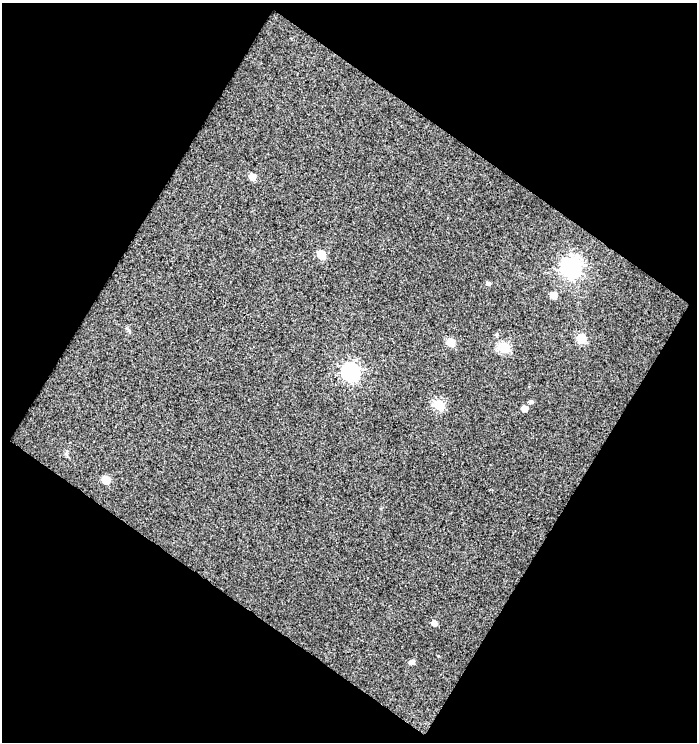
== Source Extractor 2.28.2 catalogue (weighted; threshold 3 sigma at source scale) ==
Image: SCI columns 27-721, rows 1-740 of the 747 x 740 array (HDU 1 of 3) = the unmasked area's bounding box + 8 px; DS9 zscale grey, full resolution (1 PNG px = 1 image px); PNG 699 x 744 px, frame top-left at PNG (2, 3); no overlay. Shown black and unused: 50% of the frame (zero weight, under 3 of 4 exposures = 2% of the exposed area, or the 3 px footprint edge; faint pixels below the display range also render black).
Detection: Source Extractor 2.28.2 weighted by HDU 2 'WHT'. Background 0.0386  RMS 0.017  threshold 0.0772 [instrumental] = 3 sigma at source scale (4.5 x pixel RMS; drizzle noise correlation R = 1.50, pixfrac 1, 0.0396/0.0396 arcsec/px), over >= 5 px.
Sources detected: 16; all 16 listed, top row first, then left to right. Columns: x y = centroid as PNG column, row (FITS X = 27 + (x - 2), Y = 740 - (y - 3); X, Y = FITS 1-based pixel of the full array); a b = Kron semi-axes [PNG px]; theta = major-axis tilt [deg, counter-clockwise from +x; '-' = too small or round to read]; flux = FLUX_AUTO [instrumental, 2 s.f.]
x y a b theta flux
252 177 6 5 - 15
321 254 6 5 - 42
571 267 8 8 - 860
488 283 5 4 - 4.3
553 295 5 5 - 15
496 334 6 4 -89 2.4
581 338 6 6 - 54
451 342 6 5 - 38
504 347 6 6 - 110
351 372 8 7 - 470
532 402 5 5 - 3.3
439 404 6 5 - 100
525 409 5 5 - 11
106 480 6 5 - 33
434 623 5 4 - 8.2
412 662 5 5 - 5.6
Unlisted compact peaks at least as high as the median listed source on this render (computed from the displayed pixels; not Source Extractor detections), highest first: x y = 127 328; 438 656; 66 454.